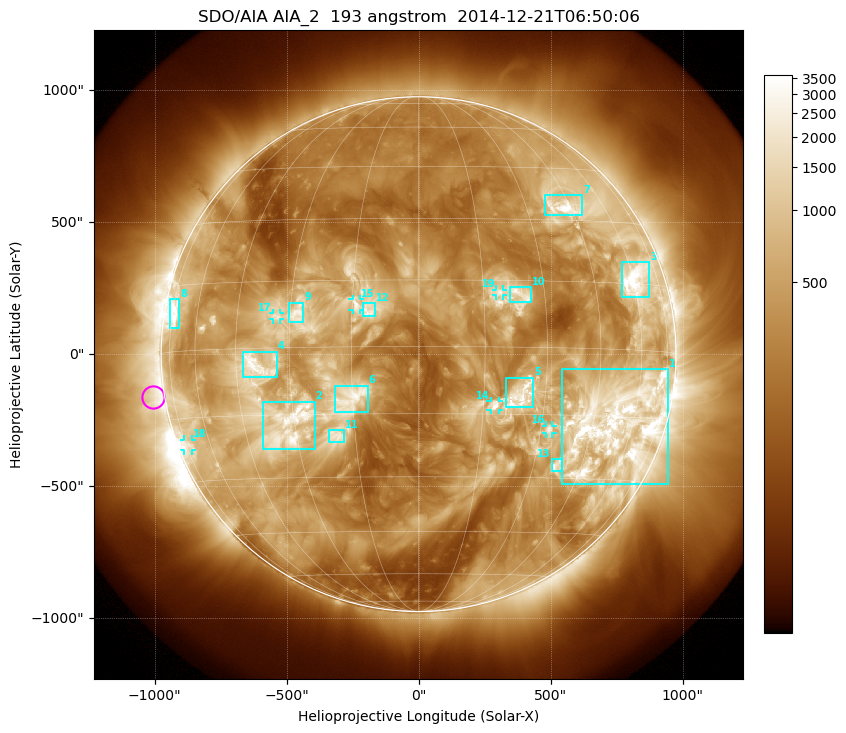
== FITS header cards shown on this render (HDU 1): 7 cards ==
TELESCOP= 'SDO/AIA'
INSTRUME= 'AIA_2'
WAVELNTH=                  193
WAVEUNIT= 'angstrom'
DATE-OBS= '2014-12-21T06:50:06.84'
CTYPE1  = 'HPLN-TAN'
CTYPE2  = 'HPLT-TAN'

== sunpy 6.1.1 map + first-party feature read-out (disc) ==
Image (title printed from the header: SDO/AIA AIA_2  193 angstrom  2014-12-21T06:50:06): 1024 x 1024 px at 2.4 arcsec/px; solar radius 975 arcsec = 406 px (full disc in frame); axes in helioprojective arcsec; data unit not stated in the header (colour bar unlabelled)
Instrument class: DISC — disc imager (sunpy class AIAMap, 193 A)
Bright regions (active regions / flare kernels): reference = the median radial profile (limb darkening/brightening removed); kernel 9 px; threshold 5 sigma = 1210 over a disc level ~347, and >= 1.15x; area >= 12 px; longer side >= 10 px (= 24 arcsec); searched inside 0.97 R_sun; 19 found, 19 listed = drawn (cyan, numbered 1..; 6 of them under ~33 arcsec drawn as corner ticks so the feature stays visible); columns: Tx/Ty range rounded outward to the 5 arcsec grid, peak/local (2 s.f.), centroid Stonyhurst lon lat
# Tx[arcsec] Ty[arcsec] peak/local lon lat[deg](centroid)
1 545..945 -495..-55 14 +53 -17
2 -590..-390 -360..-180 12 -31 -18
3 770..875 215..350 13 +61 +16
4 -665..-535 -90..10 11 -39 -4
5 330..435 -205..-85 7.7 +24 -11
6 -320..-190 -220..-120 6.5 -15 -11
7 475..620 525..605 12 +43 +33
8 -940..-905 95..210 10 -73 +8
9 -490..-435 120..195 6.9 -28 +7
10 345..425 195..255 6.8 +24 +12
11 -340..-280 -335..-285 5.5 -20 -20
12 -210..-165 145..195 5.7 -11 +8
13 505..545 -445..-395 7.2 +37 -27
14 270..305 -210..-175 6.1 +18 -13
15 -250..-220 165..210 5.3 -14 +9
16 480..510 -300..-270 8.2 +32 -18
17 -555..-525 130..155 6.9 -34 +7
18 -890..-860 -365..-325 4.6 -73 -21
19 295..320 220..245 4.6 +19 +12
Off-limb structures (1.02-1.3 R_sun): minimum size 162 px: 6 found; the strongest spans PA ~65..125 deg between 1.02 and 1.3 R_sun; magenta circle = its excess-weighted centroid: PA ~100 deg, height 1.04 R_sun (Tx ~-1005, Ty ~-160 arcsec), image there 2.9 x the reference